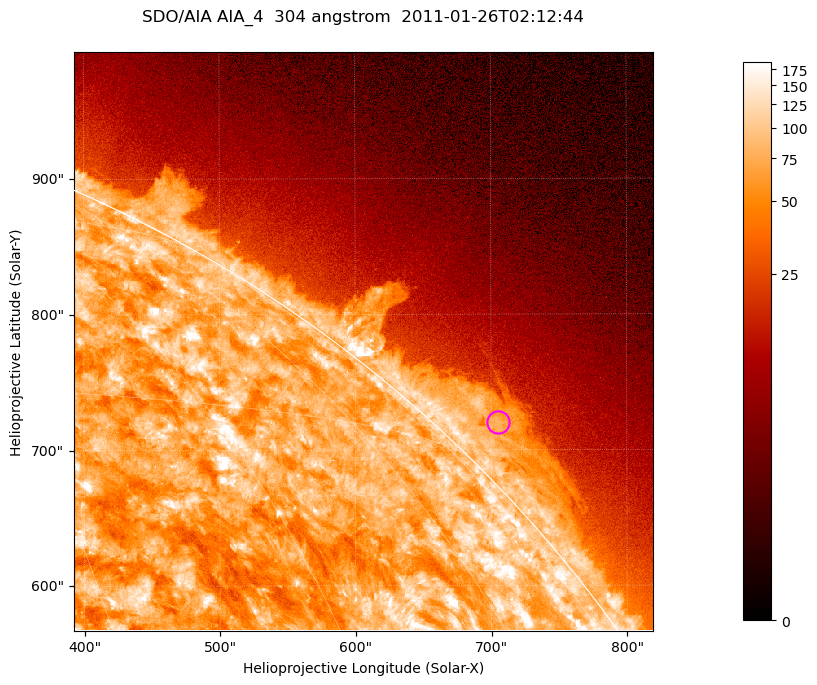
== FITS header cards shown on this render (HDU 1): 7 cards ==
TELESCOP= 'SDO/AIA '           / For AIA: SDO/AIA
INSTRUME= 'AIA_4   '           / For AIA: AIA_ATA1, AIA_ATA2, AIA_ATA3 or AIA_AT
WAVELNTH=                  304 / [angstrom] Wavelength
WAVEUNIT= 'angstrom'           / Wavelength unit: angstrom
DATE-OBS= '2011-01-26T02:12:44.125' / [ISO] Date when observation started; ISO 8
CTYPE1  = 'HPLN-TAN'           / CTYPE1; Typically HPLN
CTYPE2  = 'HPLT-TAN'           / CTYPE2; Typically HPLT

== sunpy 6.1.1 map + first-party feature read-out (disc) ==
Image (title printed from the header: SDO/AIA AIA_4  304 angstrom  2011-01-26T02:12:44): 711 x 711 px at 0.6 arcsec/px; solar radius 975 arcsec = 1624 px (partial field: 2.6% of the solar disc is inside the frame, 42% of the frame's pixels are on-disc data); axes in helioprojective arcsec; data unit not stated in the header (colour bar unlabelled)
Orientation: roll -0.132 deg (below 1 deg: not rotated)
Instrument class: DISC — disc imager (sunpy class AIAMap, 304 A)
Bright regions (active regions / flare kernels): reference = the on-disc median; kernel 7 px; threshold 5 sigma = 125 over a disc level ~73.9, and >= 1.15x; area >= 505 px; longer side >= 9 px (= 5.4 arcsec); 0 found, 0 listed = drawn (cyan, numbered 1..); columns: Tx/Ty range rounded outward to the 2 arcsec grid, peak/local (2 s.f.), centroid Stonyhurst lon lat
Off-limb structures (1.02-1.3 R_sun): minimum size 252 px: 4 found; the strongest spans PA ~310..320 deg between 1.02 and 1.06 R_sun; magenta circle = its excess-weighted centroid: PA ~315 deg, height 1.03 R_sun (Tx ~704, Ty ~720 arcsec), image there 3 x the reference